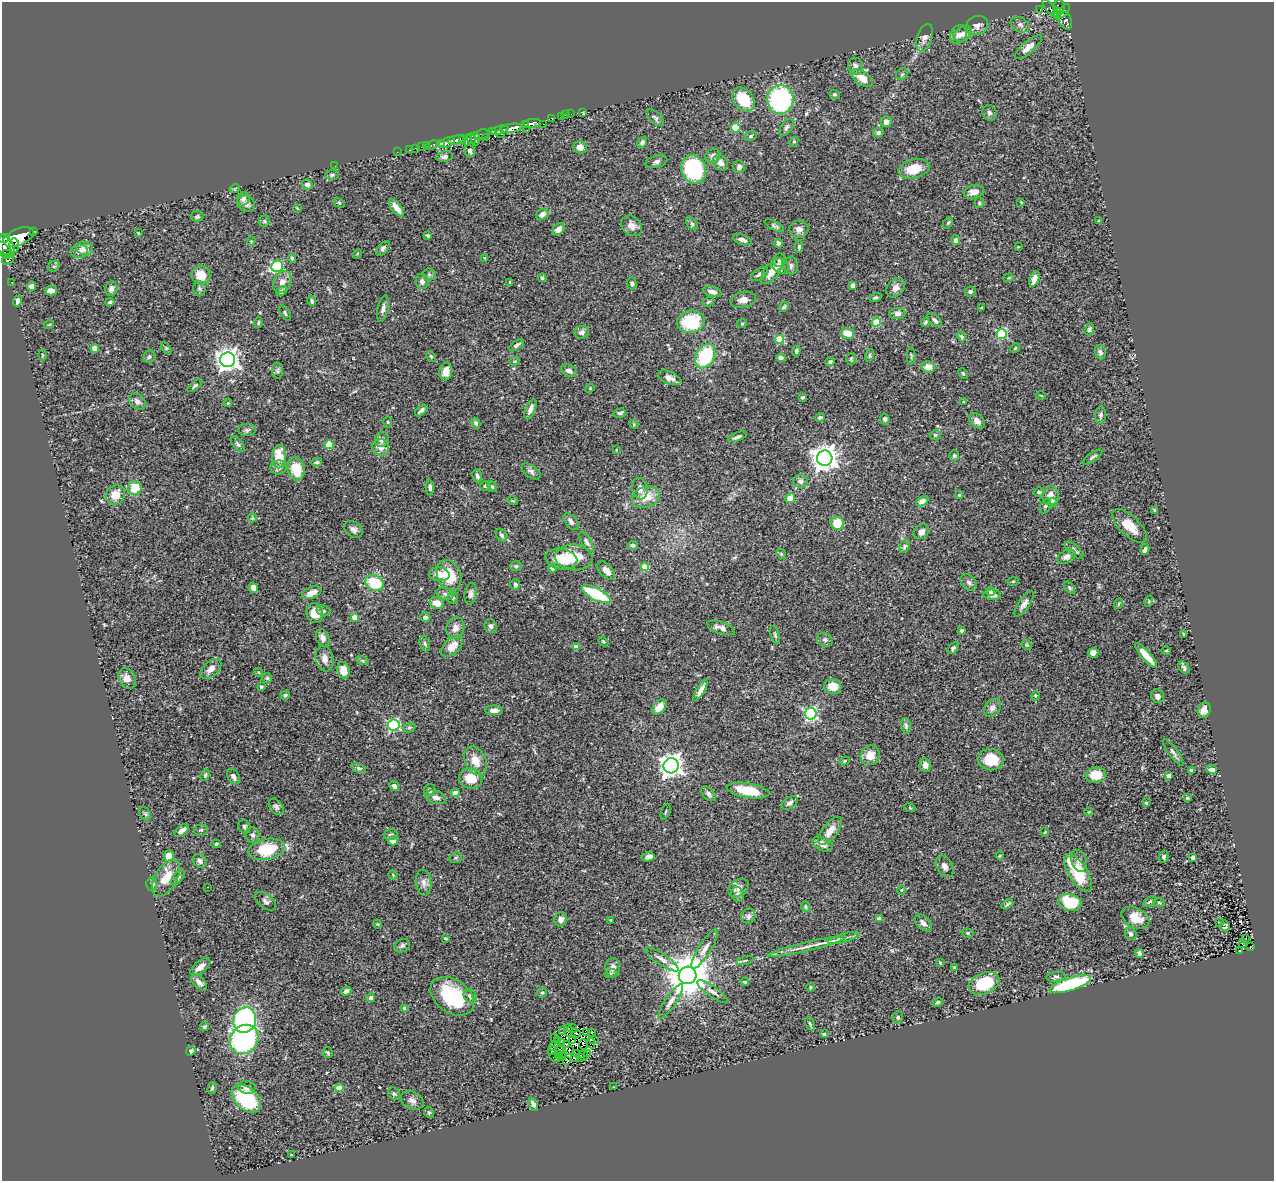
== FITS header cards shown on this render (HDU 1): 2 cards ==
NAXIS1  =                 1272
NAXIS2  =                 1179

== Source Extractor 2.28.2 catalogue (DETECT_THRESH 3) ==
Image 1272 x 1179 px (HDU 1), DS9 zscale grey, 1 PNG px = 1 image px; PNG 1276 x 1183 px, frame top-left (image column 1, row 1179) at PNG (2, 2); each listed source drawn as its Kron ellipse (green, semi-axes under 4 px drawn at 4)
Background 0.393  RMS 0.035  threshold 0.104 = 3 sigma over >= 5 px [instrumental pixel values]
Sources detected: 476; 9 with non-positive FLUX_AUTO (blend fragments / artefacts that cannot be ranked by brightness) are neither listed nor drawn; the other 467 listed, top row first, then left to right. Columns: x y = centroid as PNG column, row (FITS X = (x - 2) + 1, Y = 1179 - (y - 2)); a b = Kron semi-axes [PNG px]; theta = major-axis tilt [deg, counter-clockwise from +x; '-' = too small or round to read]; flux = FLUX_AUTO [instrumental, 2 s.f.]
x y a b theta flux
1059 8 7 6 - 260
1040 9 3 2 - 12
1051 9 13 4 -50 170
1064 11 8 3 57 150
1057 12 5 3 - 150
1065 20 10 6 -61 120
977 25 11 9 17 13
1020 25 10 7 -29 8
963 34 10 7 33 14
958 35 10 7 55 13
924 38 14 7 70 12
1028 47 17 6 40 19
855 66 9 7 -71 12
902 74 6 5 - 4.4
862 78 12 6 -34 32
834 94 5 4 - 3.9
743 99 13 9 -51 79
780 99 14 13 - 310
582 112 3 3 - 7.7
989 113 8 7 - 6.3
571 114 2 2 - 5.9
565 115 3 2 - 12
561 116 3 2 - 4
552 118 4 3 - 100
655 118 11 6 -42 6
886 122 5 5 - 11
532 123 9 4 6 540
525 124 3 2 - 37
543 124 2 2 - 25
787 127 10 5 53 7.3
512 128 11 4 7 1100
736 128 5 4 - 53
500 130 9 3 15 170
527 130 3 2 - 3.4
492 132 3 3 - 100
878 133 5 5 - 4.6
482 134 7 5 22 300
500 134 4 3 - 79
750 136 6 4 27 3.4
486 137 3 2 - 41
462 138 3 2 - 64
471 139 5 3 - 69
475 139 7 4 -84 200
456 140 8 4 12 510
467 140 5 3 - 160
642 142 6 4 57 6.6
794 142 5 4 - 3.2
441 143 4 4 - 280
446 143 9 4 24 600
432 145 6 3 22 42
426 146 2 2 - 7.2
421 147 2 2 - 3.3
580 147 7 6 - 16
415 148 2 2 - 9
409 150 2 2 - 6.1
470 151 6 5 - 5.8
397 152 2 2 - 3.4
713 156 8 6 36 9.7
444 157 8 5 8 8
656 162 11 6 15 7.8
720 163 8 7 - 13
335 166 2 2 - 9.1
739 167 6 6 - 9.8
693 169 14 12 -67 220
914 169 16 9 14 49
332 175 7 5 3 4.2
307 185 5 5 - 8.4
235 188 5 3 - 2.2
974 192 10 6 9 15
243 199 7 6 - 8.9
1021 202 3 2 - 1.7
246 203 9 7 -36 12
339 203 6 4 -30 2.6
979 203 5 4 - 3.4
297 208 4 2 - 1.9
396 208 10 5 -51 22
542 214 6 5 - 11
197 216 6 5 - 5.1
264 221 6 5 - 3.6
1099 221 3 3 - 3.6
948 223 6 4 54 3.2
692 224 7 5 -53 4.7
632 226 11 9 -41 16
774 226 10 4 -29 4.7
558 229 7 5 42 19
799 229 9 8 - 12
33 231 3 3 - 17
138 233 3 2 - 1.9
428 236 3 3 - 3.2
19 237 16 8 22 2600
4 238 5 3 - 500
742 240 10 4 -19 10
955 240 5 4 - 8.9
251 241 4 4 - 2.3
779 243 4 4 - 11
5 245 13 8 -49 1900
14 245 7 4 -88 480
799 247 6 4 90 3.9
1018 247 3 3 - 1.8
383 248 9 5 51 5.9
85 249 8 6 -17 20
79 251 9 7 2 10
7 254 6 4 -7 310
357 254 5 3 - 2.1
292 258 4 4 - 6.1
485 258 3 2 - 2.3
8 259 6 4 37 200
779 260 7 5 68 4.3
54 266 6 5 - 3.7
277 266 6 5 - 250
780 266 9 7 -32 18
791 266 9 7 -86 8.1
772 271 15 7 51 30
429 274 6 6 - 4.5
760 274 9 5 31 8.3
201 275 9 9 - 38
542 278 4 4 - 3.8
1009 278 5 4 - 2.8
1034 279 8 4 69 13
11 282 3 2 - 5.4
282 282 11 8 58 16
422 282 7 6 - 9.4
510 282 4 4 - 1.9
632 283 6 4 -80 4.4
853 285 4 3 - 14
31 286 5 4 - 10
895 288 11 8 50 12
111 289 7 6 - 10
199 289 7 6 - 5.7
51 291 6 4 2 15
281 291 6 4 26 10
970 291 5 5 - 6.4
712 292 9 5 -17 12
875 298 6 4 20 3.6
743 300 13 8 12 16
18 301 5 4 - 12
312 301 5 4 - 3.9
110 302 4 4 - 3.2
708 302 6 4 30 3.9
784 307 5 4 - 4.2
383 308 13 5 77 11
981 308 4 2 - 1.6
285 313 9 4 -58 3.6
897 313 8 5 5 7.5
935 320 9 4 -43 5.7
691 322 14 11 10 120
876 322 4 4 - 78
925 322 5 3 - 3.2
258 323 5 4 - 3.3
49 324 5 3 - 1.9
742 324 5 4 - 2.4
1089 329 6 4 72 4.8
582 332 7 6 - 9.6
848 333 7 5 -14 40
1001 334 5 5 - 190
962 336 5 4 - 3.3
780 339 4 4 - 98
517 345 8 4 34 5.6
95 348 4 4 - 34
166 348 6 4 -45 3.1
1015 348 5 4 - 2.5
796 351 5 4 - 4.6
1100 352 7 5 -70 6.6
43 355 5 3 - 2.3
870 355 6 4 72 3.4
431 356 5 3 - 3.1
705 356 13 9 62 130
911 356 9 2 90 2.1
149 357 6 5 - 5.2
781 358 4 4 - 7.2
851 359 5 5 - 3.3
228 360 7 7 - 1600
515 361 5 4 - 2.7
830 362 4 4 - 4.1
928 367 6 5 - 18
277 371 8 5 -88 5.7
446 371 9 6 80 21
569 371 8 6 -25 9.4
963 373 5 3 - 2.7
669 378 12 6 -23 12
195 386 9 4 39 4.1
590 388 5 4 - 2.2
1041 395 5 3 - 2
803 397 3 3 - 3.5
137 401 9 7 -41 9.3
964 402 3 3 - 2.1
228 403 4 3 - 2.4
530 409 10 5 65 12
421 411 7 3 41 6.2
620 413 6 4 16 5.2
1101 415 8 5 83 5.8
820 417 5 4 - 5.1
885 419 5 4 - 5
977 421 9 6 -46 12
388 422 5 3 - 2.3
476 423 5 4 - 4.8
634 424 5 4 - 2.6
247 430 9 6 0 5.9
935 435 5 4 - 3.4
737 437 10 3 19 6.1
382 439 8 6 66 10
238 444 9 4 -51 5.7
329 445 4 4 - 81
381 447 8 8 - 18
616 450 3 3 - 1.6
954 456 5 5 - 4.9
279 457 11 7 87 52
1092 457 12 3 34 4.5
825 458 8 7 - 2300
317 462 5 4 - 3.8
278 467 8 7 - 8.2
296 469 11 8 -78 54
531 471 11 6 -35 7.3
477 476 6 4 -72 4.5
800 481 7 6 - 7.7
485 486 5 5 - 4.4
430 487 7 4 -87 5.4
492 487 5 4 - 3.6
135 488 7 6 - 55
640 488 11 7 -78 15
1039 492 5 4 - 5.2
115 495 10 9 - 28
959 495 3 3 - 2.3
1051 496 9 8 - 21
646 497 14 10 22 39
790 498 5 5 - 20
513 501 5 3 - 2.3
922 501 7 4 29 13
1053 502 4 4 - 30
1045 506 8 5 67 5.7
1155 510 3 3 - 3.6
252 518 4 4 - 2.4
571 522 10 5 -46 8.6
837 523 7 6 - 55
1129 526 22 10 -44 37
353 529 10 7 -38 11
921 532 8 6 39 9.2
501 535 7 5 -57 5.7
586 542 11 4 -59 7.1
633 545 5 4 - 5.5
905 547 7 5 60 5.6
1145 549 5 4 - 6.4
1074 550 11 5 -42 8.7
781 554 5 4 - 2.9
574 557 19 13 -6 60
1066 557 10 6 30 9.5
561 559 16 10 -10 45
516 566 6 5 - 4.8
645 567 4 4 - 62
553 568 4 4 - 14
606 571 11 6 -47 15
439 574 10 7 -6 22
449 575 16 11 -65 63
1013 581 6 4 2 2.5
969 582 9 7 -40 7.1
375 583 10 7 -25 85
515 585 5 5 - 5.3
253 588 5 4 - 13
1070 588 7 4 -51 3.7
990 592 5 4 - 6.2
312 593 10 5 22 23
445 594 9 5 -21 6.4
471 594 11 6 80 8.5
596 594 16 6 -26 140
992 595 9 5 -4 8.9
453 598 6 5 - 3.1
1149 601 6 3 72 2.5
437 603 7 6 - 20
1024 604 15 5 55 10
1118 604 5 3 - 2.1
324 611 7 5 -15 5.1
315 613 10 8 -77 28
355 617 4 4 - 33
425 617 5 4 - 7.4
491 626 7 6 - 6.1
455 628 11 9 71 14
721 628 15 6 -19 12
961 631 4 3 - 3.8
1184 634 3 3 - 2.4
775 635 9 4 -70 4
323 638 9 6 -69 12
825 640 8 6 -25 5.6
603 641 5 3 - 2.9
425 644 8 5 -70 4.8
1027 645 6 4 -44 2.9
452 647 13 7 43 25
576 647 4 4 - 24
953 648 7 4 52 4.7
1166 651 4 3 - 2.3
1093 653 5 5 - 18
1146 655 16 4 -49 37
325 659 13 9 -78 15
362 660 6 4 -19 3.9
1184 668 7 4 -55 5.4
211 669 12 7 42 15
343 670 8 6 -77 29
258 672 4 3 - 1.9
127 678 11 8 -59 16
267 678 5 5 - 3.6
833 686 8 7 - 23
261 687 3 3 - 4.3
701 690 12 4 60 14
285 695 5 4 - 3.6
1035 696 5 3 - 2.4
1158 696 7 6 - 9.2
659 707 9 5 46 22
992 708 10 7 54 11
494 710 9 5 1 11
1204 710 8 6 65 17
811 714 6 6 - 370
394 725 6 5 - 290
906 726 8 5 -80 5.5
409 728 6 4 17 4.1
1173 752 16 4 -54 7.5
870 755 10 9 - 26
991 760 13 10 -9 56
475 761 15 10 -64 32
845 761 5 4 - 2.4
925 765 7 5 -78 12
671 766 8 7 - 1700
359 768 7 4 -17 4.4
1212 769 5 3 - 7.8
1192 770 4 3 - 4.4
205 775 6 4 70 3.5
1096 775 10 7 6 45
233 776 8 5 -60 9.6
1168 776 4 4 - 14
471 778 12 10 -17 42
394 786 5 4 - 9.1
429 790 6 6 - 8.2
748 791 21 7 -9 58
455 793 4 4 - 25
709 794 9 5 -46 7.7
436 797 11 6 -17 12
1187 798 4 3 - 2.7
790 803 9 5 36 7.9
1146 803 3 3 - 2.9
276 807 9 6 -51 7
910 808 5 3 - 2
666 812 8 2 69 2.2
1089 812 4 3 - 1.8
145 814 7 5 -60 3.7
244 827 7 6 - 5.3
182 830 8 4 38 14
201 830 7 5 5 4.6
830 831 17 7 52 22
1045 832 4 2 - 1.7
391 834 7 5 18 4.7
252 835 8 7 - 7.2
393 841 4 4 - 21
216 844 5 4 - 3.4
822 844 11 6 -27 12
267 849 19 10 11 98
169 856 6 5 - 33
1000 856 4 3 - 2.3
648 857 6 4 14 10
1164 857 6 5 - 5.3
1193 857 4 4 - 11
456 858 7 5 21 3.7
200 861 7 6 - 7.9
1079 861 11 7 -71 11
945 866 11 8 -60 10
1078 873 21 9 -58 100
393 875 4 3 - 2.1
166 878 20 11 60 50
178 878 9 4 45 6.1
424 883 13 7 -83 12
152 884 6 5 - 9.8
208 887 2 2 - 1.5
738 888 11 8 33 14
901 890 5 3 - 2
738 894 8 6 -68 7.5
266 901 12 7 -38 7.5
1070 902 12 8 -18 99
1150 902 7 4 30 3.4
1159 902 6 3 -4 2.6
1007 904 6 2 30 4
806 907 6 4 -89 3.2
748 916 7 7 - 8.4
1135 918 15 10 -28 34
561 919 7 6 - 12
879 919 4 4 - 15
611 920 3 3 - 2
1219 922 3 2 - 2.7
923 923 10 6 -45 10
377 924 4 4 - 2.1
1225 926 5 4 - 52
968 933 6 5 - 3.6
1131 934 6 5 - 7.8
445 938 4 3 - 2.2
844 938 16 4 16 10
1246 939 3 2 - 2
1243 944 2 2 - 1.6
402 946 8 6 26 6
806 947 40 4 13 26
1250 947 3 2 - 4.3
705 949 22 6 58 19
1239 951 2 2 - 1.8
1139 953 4 4 - 4.9
662 959 19 5 -34 14
745 960 9 3 15 3.1
940 963 3 2 - 2.5
200 967 12 5 39 16
613 967 9 7 88 15
954 967 3 3 - 2.2
611 973 6 4 19 3
688 975 9 8 - 9800
1056 977 9 5 7 5
199 982 10 5 -45 11
745 982 4 4 - 2.3
984 983 16 10 23 100
1070 984 21 6 18 180
810 987 4 3 - 2.5
346 991 5 4 - 10
712 991 18 5 -35 12
542 993 5 5 - 3.5
452 996 24 16 -36 150
470 996 7 6 - 7.3
371 998 4 4 - 7.2
671 1002 20 5 56 14
937 1002 5 4 - 3.9
405 1008 4 4 - 12
898 1017 6 5 - 4.8
245 1020 13 11 73 440
810 1024 7 4 -63 3.2
204 1027 4 3 - 4
572 1028 5 2 - 1.9
563 1030 3 2 - 1.1
568 1030 6 3 -85 4.4
586 1032 3 2 - 2.4
576 1033 5 2 - 1
592 1033 2 2 - 1.4
824 1034 4 4 - 4.8
554 1038 3 2 - 2.8
244 1039 15 13 50 370
572 1040 3 2 - 2.4
593 1040 5 3 - 19
558 1041 3 2 - 1.1
561 1043 4 2 - 2.1
591 1043 5 2 - 2.4
555 1044 7 2 52 3.7
566 1044 2 2 - 2.5
583 1044 5 3 - 8.3
560 1050 4 3 - 0.33
569 1050 4 2 - 2.4
191 1051 5 4 - 7
552 1051 5 3 - 13
328 1052 5 5 - 3.4
577 1054 3 2 - 1.7
588 1054 3 3 - 9.2
559 1055 2 2 - 2.3
562 1056 4 3 - 2.2
584 1056 5 3 - 2.6
555 1057 6 2 -11 0.51
580 1057 4 2 - 2.1
574 1058 3 2 - 2.7
566 1060 4 3 - 1
247 1087 8 6 -9 9.2
613 1087 3 2 - 2
212 1088 6 3 74 3.7
339 1088 4 4 - 46
394 1094 6 5 - 4.3
246 1099 17 11 -42 160
412 1100 12 8 -28 12
533 1104 7 4 -65 7.4
429 1112 6 4 -66 3.5
292 1155 3 3 - 4.6
At the frame edge (FLAGS 8, measured only in part): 2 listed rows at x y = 4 238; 5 245
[9 non-positive-flux detections neither listed nor drawn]